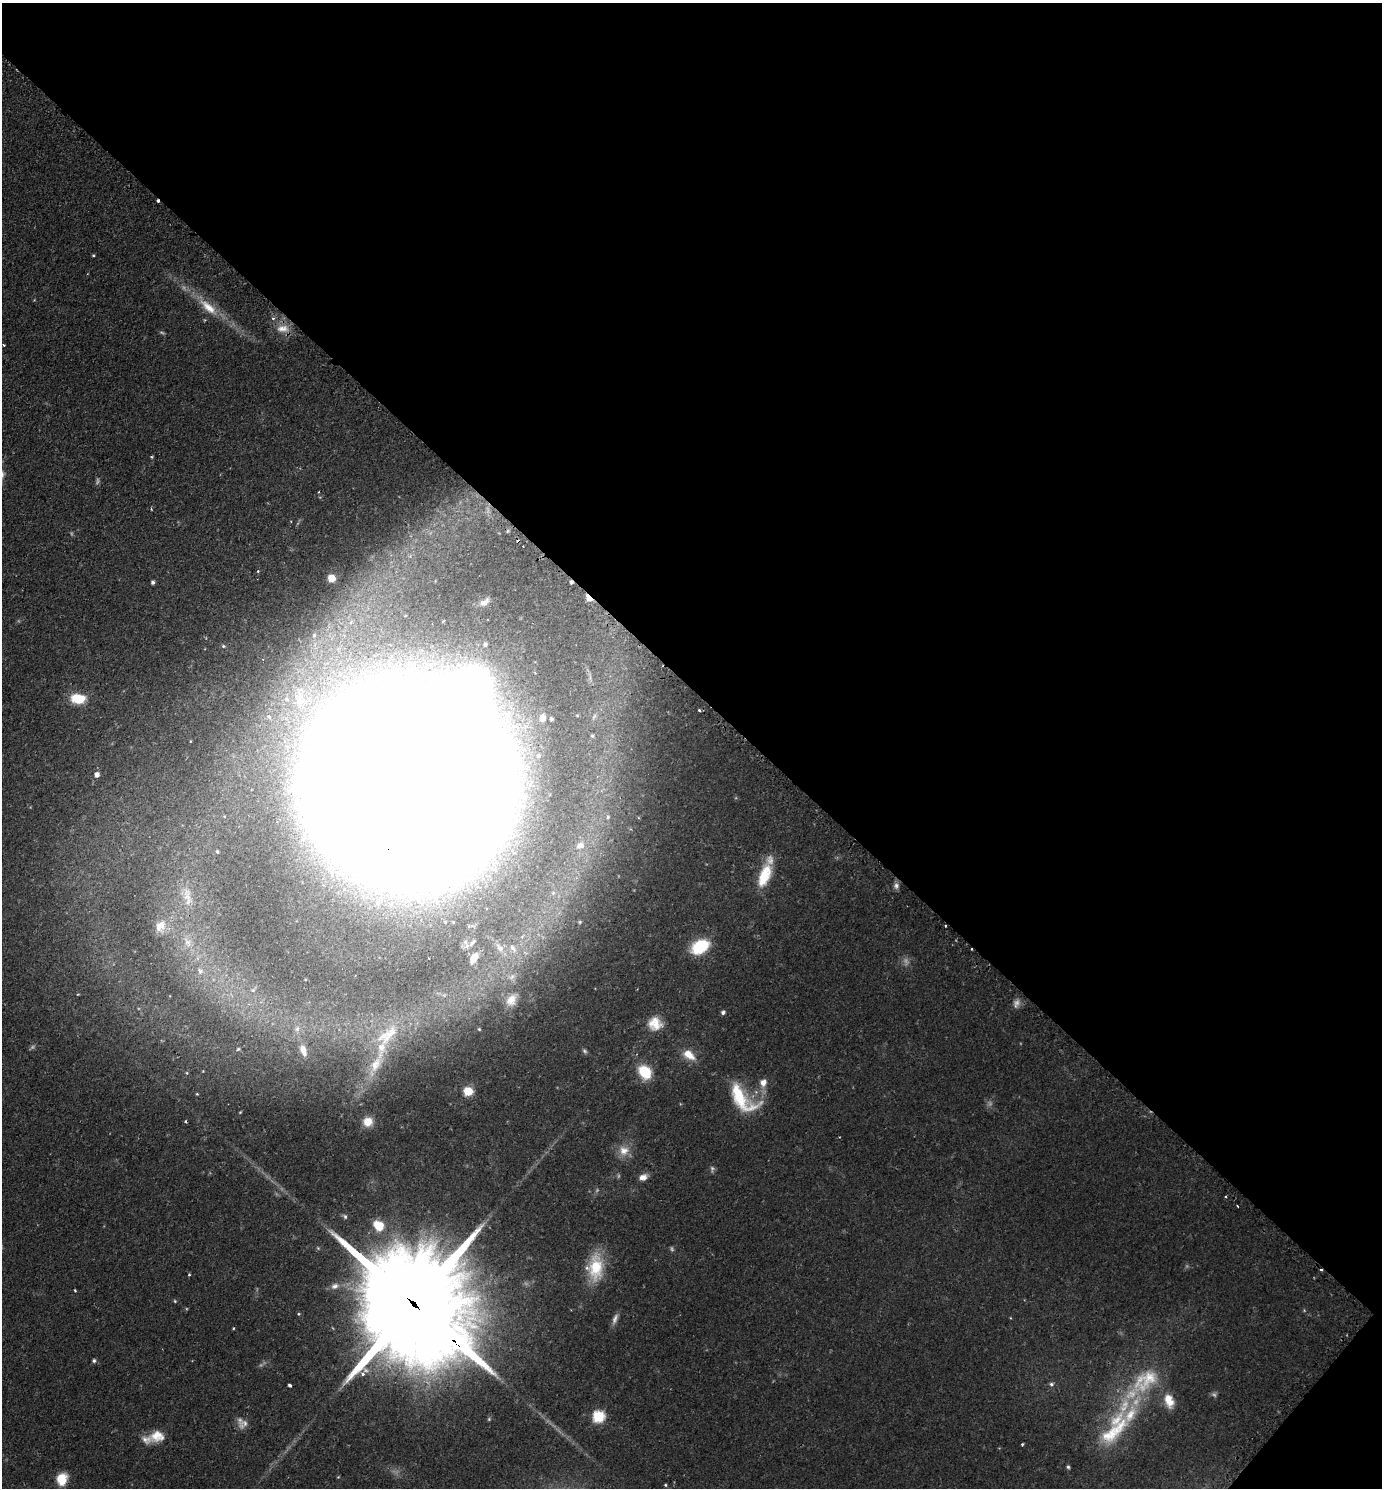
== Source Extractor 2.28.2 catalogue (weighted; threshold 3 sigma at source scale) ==
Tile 8 of 4 x 4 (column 4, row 2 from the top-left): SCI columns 4459-5838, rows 3006-4491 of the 6013 x 6010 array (HDU 1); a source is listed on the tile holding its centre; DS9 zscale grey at full resolution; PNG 1384 x 1490 px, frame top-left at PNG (2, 3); no overlay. Shown black and unused: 47% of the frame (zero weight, under 2 of 3 exposures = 3% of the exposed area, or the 3 px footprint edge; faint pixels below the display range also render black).
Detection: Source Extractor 2.28.2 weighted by HDU 2 'WHT'; one run over the whole footprint, this tile lists its part. Background 0.0809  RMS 0.0053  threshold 0.0237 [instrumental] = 3 sigma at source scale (4.5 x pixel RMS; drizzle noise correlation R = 1.50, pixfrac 1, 0.05/0.05 arcsec/px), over >= 5 px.
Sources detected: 112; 17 too faint to see at this stretch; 1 inside a brighter object's white glare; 7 cosmic-ray / hot-pixel residue — not listed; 4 inside a brighter listed object's ellipse — not listed separately; the other 83 listed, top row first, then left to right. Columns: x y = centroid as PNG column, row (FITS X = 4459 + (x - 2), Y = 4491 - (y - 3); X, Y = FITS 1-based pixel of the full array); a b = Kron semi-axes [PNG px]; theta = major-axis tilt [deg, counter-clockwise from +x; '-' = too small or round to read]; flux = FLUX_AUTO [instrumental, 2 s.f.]
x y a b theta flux
93 255 4 3 - 0.58
208 307 32 11 -41 13
273 318 5 4 - 1.2
283 329 19 11 1 7
4 345 3 3 - 0.58
152 457 4 4 - 0.57
258 571 4 3 - 0.66
332 578 6 6 - 7.4
153 582 4 4 - 1.3
589 598 6 4 -47 15
484 602 16 8 35 3.9
485 644 6 5 - 1.3
223 646 6 4 19 0.89
78 699 15 10 -4 16
699 710 3 3 - 0.82
269 717 7 5 -45 1.8
542 718 10 8 86 4.7
551 719 5 4 - 1.2
97 774 5 5 - 2.4
405 782 111 97 7 9300
608 817 6 6 - 1.2
580 845 11 9 25 3.8
217 852 4 4 - 0.72
495 870 9 8 - 2.9
764 876 28 12 70 17
896 886 9 7 87 2
187 897 22 10 -80 6.9
580 922 3 3 - 0.49
160 926 16 12 64 6.8
945 926 3 3 - 1.3
188 942 16 9 -56 5.9
472 942 12 6 47 2.1
700 947 14 9 36 36
499 948 14 6 -53 2.8
512 948 10 6 -45 2.1
429 958 3 2 - 0.69
474 958 11 6 62 5.7
200 971 9 7 -62 2.9
253 990 6 5 - 1.1
511 1000 14 11 60 5.6
1016 1004 13 7 66 2.7
723 1012 5 5 - 1.5
655 1024 17 16 - 9.6
297 1029 7 5 69 1.3
479 1029 4 4 - 0.56
387 1035 38 16 40 17
238 1049 4 4 - 0.7
303 1050 12 6 -72 3.9
584 1051 7 5 -41 1.1
689 1055 17 10 -36 7.8
376 1064 23 12 65 9.7
644 1072 15 12 -54 17
187 1073 5 3 - 0.44
763 1083 11 9 79 4.5
468 1091 6 5 - 22
197 1094 3 3 - 0.47
741 1098 41 19 -47 33
368 1122 9 9 - 8.1
624 1151 14 14 - 6.5
643 1177 10 7 22 3.5
1226 1197 3 3 - 0.92
379 1225 16 13 -40 11
596 1268 35 19 89 22
1321 1270 3 3 - 0.76
189 1275 3 3 - 0.71
335 1286 11 8 17 2.9
75 1290 3 2 - 0.62
412 1302 86 24 -43 30000
233 1328 4 2 - 0.42
94 1361 5 5 - 1.2
1145 1380 49 27 39 37
1051 1384 6 6 - 1.3
290 1385 4 3 - 1.4
1169 1401 19 11 -72 8.3
598 1416 6 6 - 60
244 1423 20 11 28 4.4
1114 1431 56 19 43 31
157 1436 19 14 3 8.9
1022 1444 3 2 - 0.7
1068 1467 5 4 - 0.89
338 1477 4 3 - 0.48
62 1479 11 9 69 13
665 1485 4 4 - 0.65
Overlapping masked pixels (flux is a lower limit): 5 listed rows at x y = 589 598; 405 782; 945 926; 1321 1270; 412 1302